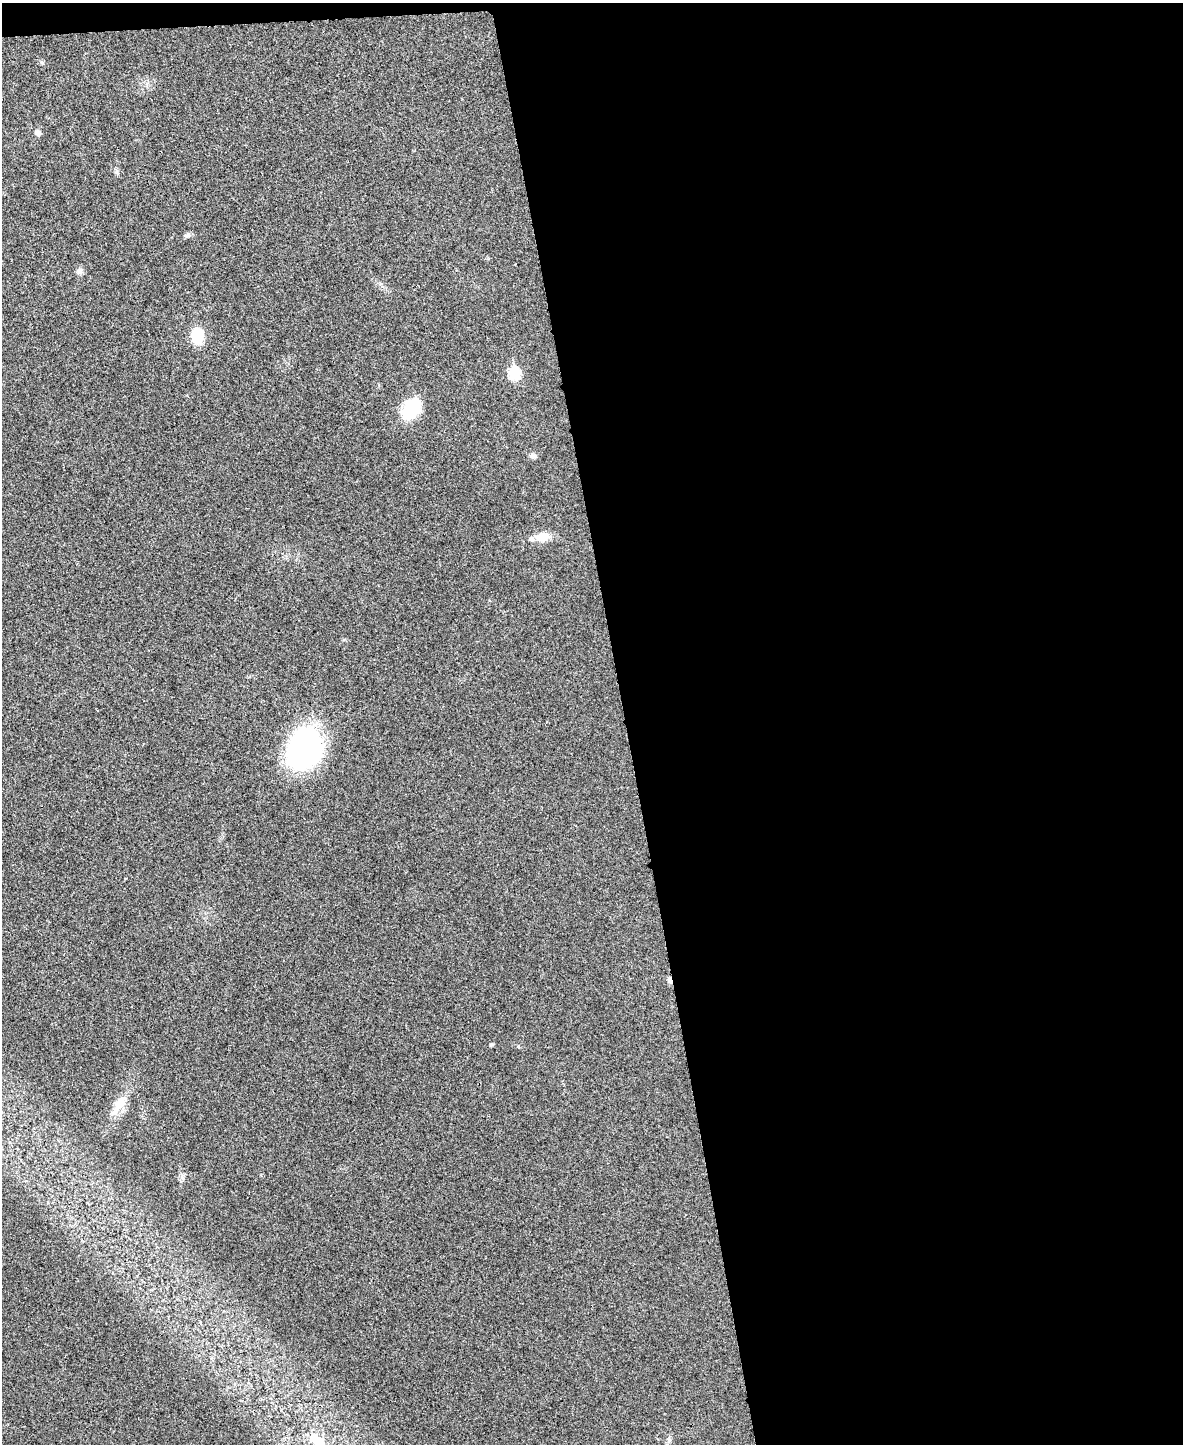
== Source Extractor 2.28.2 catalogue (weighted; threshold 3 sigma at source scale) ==
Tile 4 of 4 x 3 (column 4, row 1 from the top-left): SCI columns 3547-4727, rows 3023-4464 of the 4730 x 4711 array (HDU 1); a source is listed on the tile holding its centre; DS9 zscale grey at full resolution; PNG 1185 x 1446 px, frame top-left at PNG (2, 3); no overlay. Shown black and unused: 48% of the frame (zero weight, under 3 of 4 exposures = <1% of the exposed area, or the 3 px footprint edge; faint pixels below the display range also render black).
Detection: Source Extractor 2.28.2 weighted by HDU 2 'WHT'; one run over the whole footprint, this tile lists its part. Background 0.0241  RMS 0.006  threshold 0.0268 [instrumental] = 3 sigma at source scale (4.5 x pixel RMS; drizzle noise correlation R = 1.50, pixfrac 1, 0.05/0.05 arcsec/px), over >= 5 px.
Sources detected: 16; all 16 listed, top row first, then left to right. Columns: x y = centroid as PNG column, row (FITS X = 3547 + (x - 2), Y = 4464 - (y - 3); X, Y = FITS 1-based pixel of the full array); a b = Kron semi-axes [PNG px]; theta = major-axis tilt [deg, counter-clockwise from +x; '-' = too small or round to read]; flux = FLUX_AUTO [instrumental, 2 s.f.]
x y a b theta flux
42 62 6 5 - 0.97
38 132 8 7 - 1.9
187 236 10 6 26 1.7
80 271 9 8 - 2.4
197 336 14 10 -89 20
514 373 7 6 - 47
411 409 28 19 56 22
533 456 9 7 -1 1.8
543 537 19 12 13 8.5
305 748 38 29 67 150
670 980 9 5 -73 1.9
491 1044 5 4 - 0.84
119 1104 26 13 55 11
182 1177 10 6 -80 2.2
669 1440 7 4 -72 1.1
318 1441 20 12 -44 10
Overlapping masked pixels (flux is a lower limit): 1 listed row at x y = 670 980
Isophote crosses this tile's border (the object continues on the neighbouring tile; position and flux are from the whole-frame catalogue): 1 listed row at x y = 318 1441
Unlisted compact peaks at least as high as the median listed source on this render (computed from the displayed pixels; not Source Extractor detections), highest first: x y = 116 172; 518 1046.